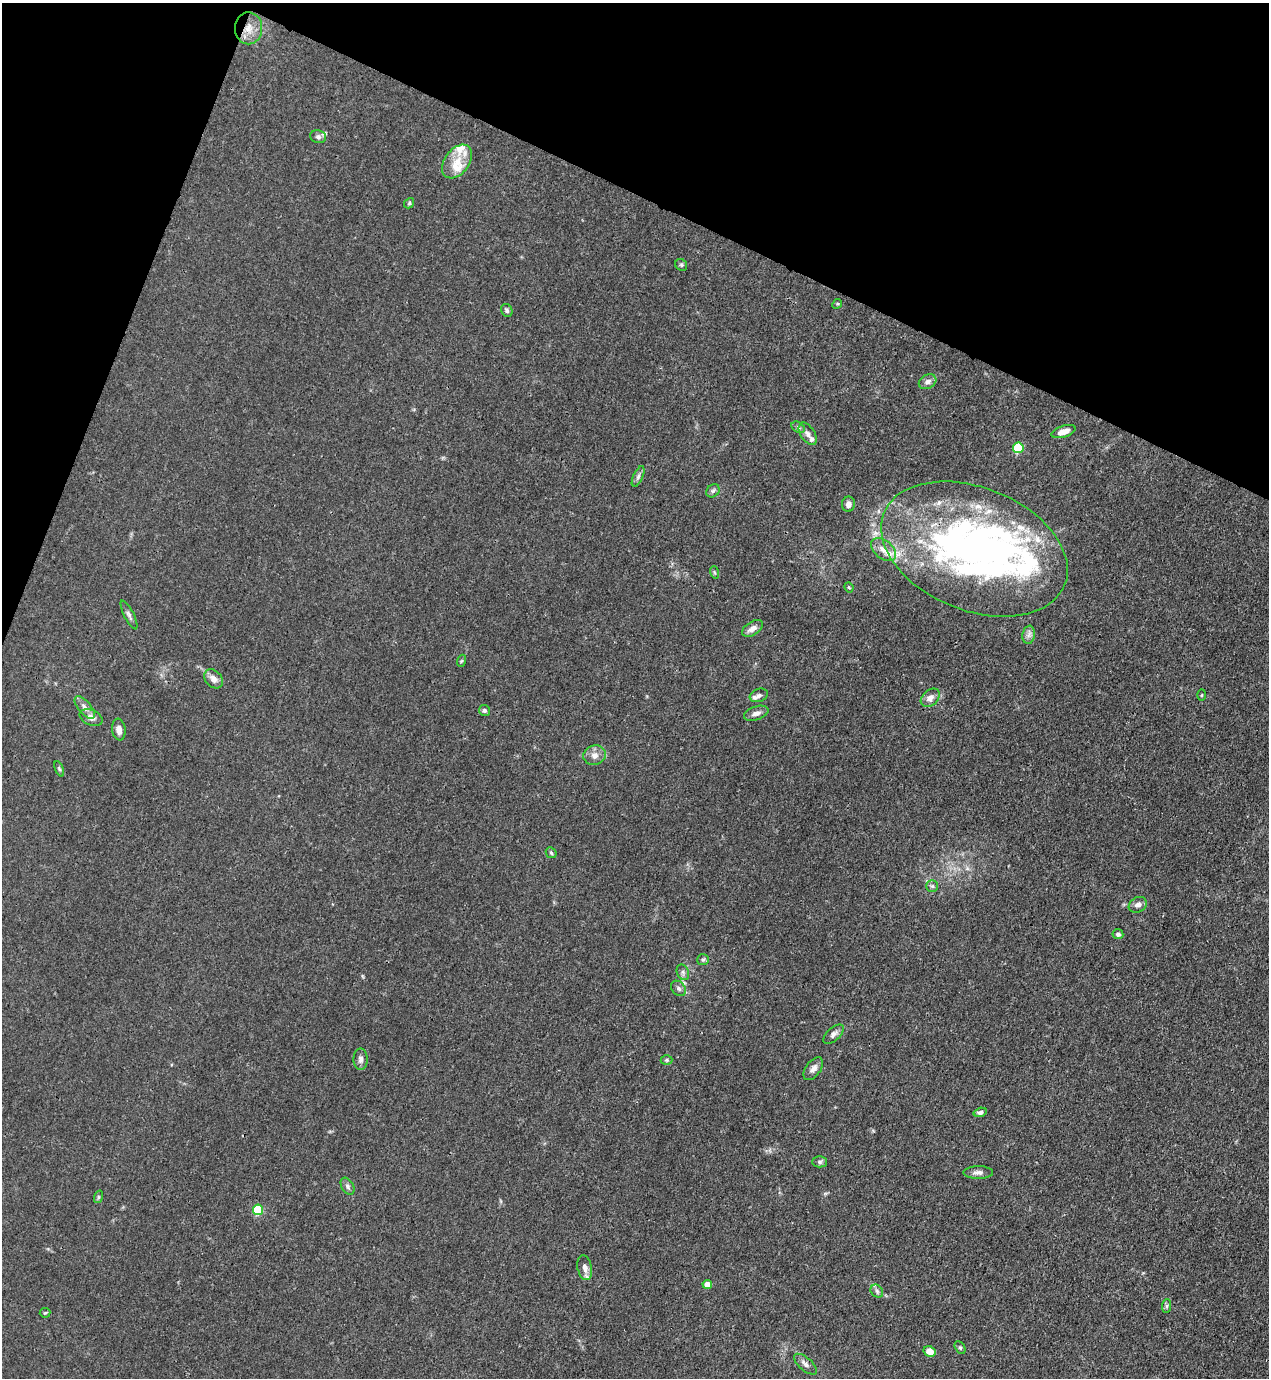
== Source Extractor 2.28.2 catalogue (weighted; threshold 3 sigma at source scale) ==
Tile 2 of 4 x 4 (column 2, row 1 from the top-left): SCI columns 1489-2755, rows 4167-5542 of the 5645 x 5583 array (HDU 1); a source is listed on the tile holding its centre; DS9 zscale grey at full resolution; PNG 1271 x 1380 px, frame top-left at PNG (2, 3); each listed source drawn as its Kron ellipse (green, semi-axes under 4 px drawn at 4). Shown black and unused: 19% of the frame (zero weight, under 3 of 4 exposures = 7% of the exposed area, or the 3 px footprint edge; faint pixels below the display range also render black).
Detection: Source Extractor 2.28.2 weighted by HDU 2 'WHT'; one run over the whole footprint, this tile lists its part. Background 0.0182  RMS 0.0026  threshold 0.0115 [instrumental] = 3 sigma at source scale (4.5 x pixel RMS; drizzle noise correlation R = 1.50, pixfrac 1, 0.05/0.05 arcsec/px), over >= 5 px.
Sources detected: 74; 2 inside a brighter object's white glare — neither listed nor drawn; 13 inside a brighter listed object's ellipse — not listed separately; the other 59 listed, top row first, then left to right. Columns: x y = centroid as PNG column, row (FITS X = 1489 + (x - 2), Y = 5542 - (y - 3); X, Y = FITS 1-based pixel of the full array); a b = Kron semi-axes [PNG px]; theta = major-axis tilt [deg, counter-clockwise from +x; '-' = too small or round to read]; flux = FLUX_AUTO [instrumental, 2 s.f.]
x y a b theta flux
248 28 16 13 -89 3.7
318 137 8 6 -14 0.7
457 162 19 12 53 4.4
409 203 5 4 - 0.35
681 265 6 5 - 0.46
837 304 5 4 - 0.3
507 310 7 5 -60 0.57
928 382 9 7 29 1.2
798 427 7 5 -30 0.52
1064 432 12 5 18 2.3
808 434 12 7 -57 1.2
1018 448 5 5 - 14
638 476 11 5 66 0.76
713 491 7 6 - 0.64
848 504 7 6 - 1.2
974 549 97 61 -22 130
883 550 14 9 -41 2.3
714 572 6 4 -71 0.31
849 587 5 3 - 0.36
129 615 16 5 -63 0.86
752 628 12 6 32 1.5
1029 635 9 6 81 0.97
461 661 6 4 70 0.32
213 679 11 8 -45 1.8
759 695 9 6 18 0.78
1202 695 5 3 - 0.25
930 698 11 7 43 1.6
85 707 14 6 -51 1.4
484 710 5 5 - 0.61
756 713 12 6 19 1.4
91 717 12 7 -24 1.6
119 729 11 6 -81 1.4
595 755 11 10 - 1.8
59 769 8 4 -67 0.41
551 853 6 4 -45 0.41
932 886 6 6 - 0.51
1138 905 9 7 30 1.1
1118 934 5 5 - 0.69
703 960 6 5 - 0.43
683 972 8 6 -70 0.66
679 988 8 6 -48 0.77
833 1034 12 6 43 1.1
361 1059 11 7 -88 0.99
666 1060 6 5 - 0.4
813 1069 13 7 53 1.4
980 1112 7 4 16 0.78
819 1162 7 5 -1 0.55
978 1172 15 6 1 1.2
348 1186 9 6 -60 0.74
98 1197 6 4 72 0.4
258 1210 5 5 - 16
585 1268 13 7 -78 1.7
707 1284 4 4 - 3.5
877 1291 7 5 -47 0.64
1167 1306 7 4 89 0.43
45 1313 5 5 - 0.3
960 1348 7 5 -62 0.45
930 1351 6 5 - 2.7
805 1364 14 6 -40 1.2
Overlapping masked pixels (flux is a lower limit): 2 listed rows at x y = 248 28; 974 549